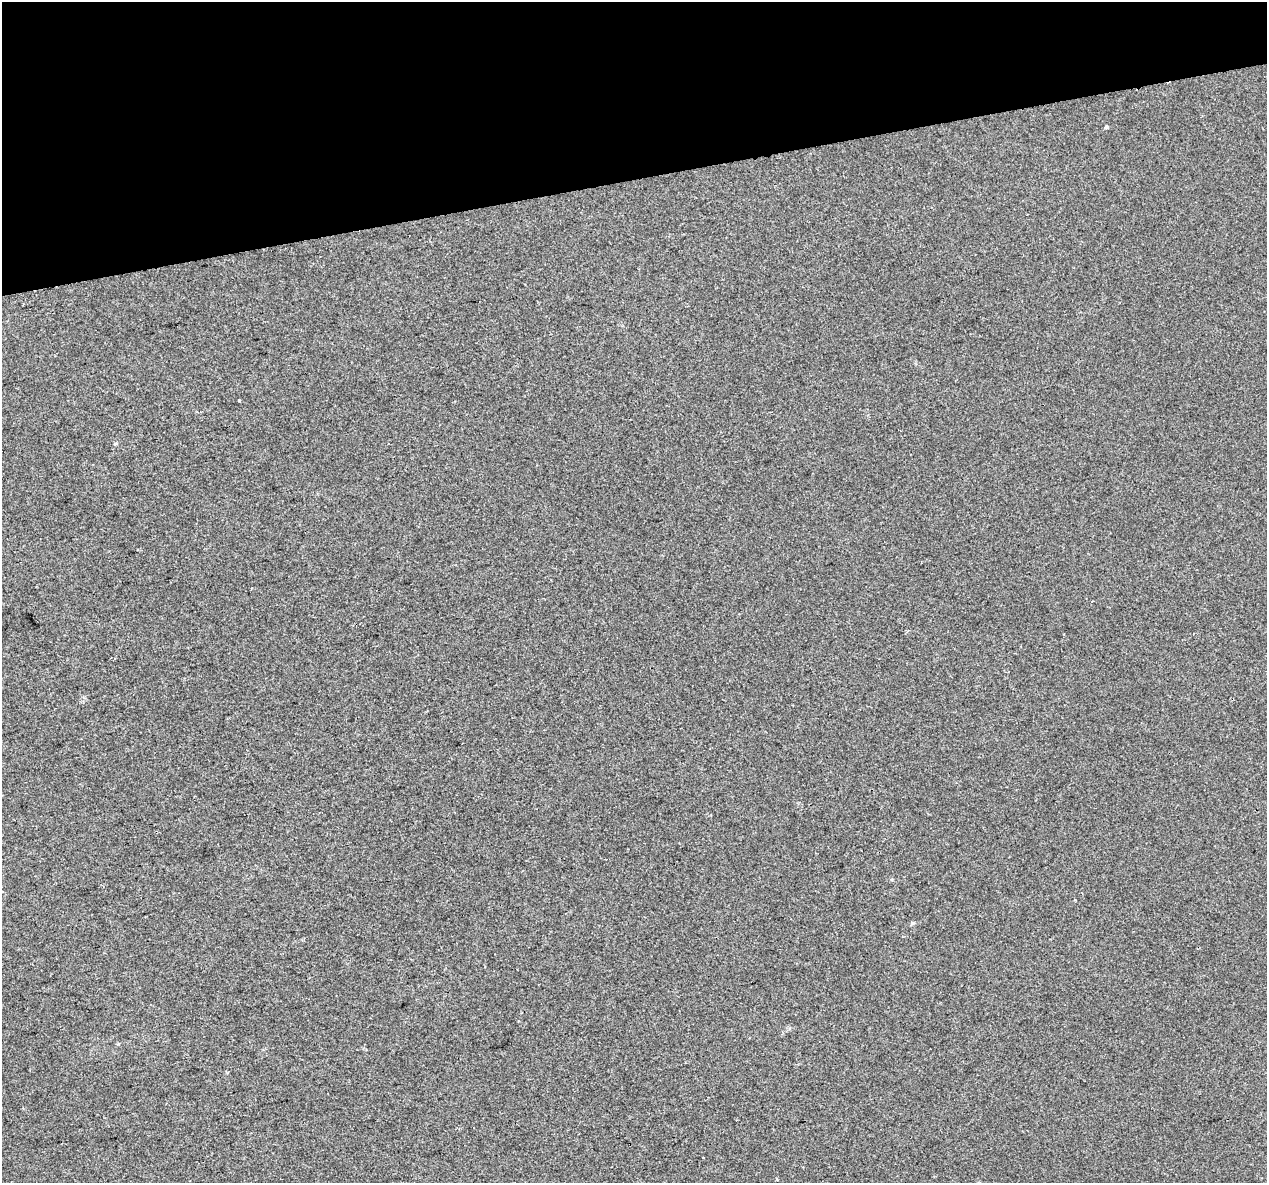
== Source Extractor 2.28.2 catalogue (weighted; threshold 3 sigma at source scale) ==
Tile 3 of 4 x 4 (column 3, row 1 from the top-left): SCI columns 2531-3795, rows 3631-4811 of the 5060 x 4850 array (HDU 1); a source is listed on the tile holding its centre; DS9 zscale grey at full resolution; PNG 1269 x 1185 px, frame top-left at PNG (2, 2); no overlay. Shown black and unused: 15% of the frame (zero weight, under 2 of 3 exposures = <1% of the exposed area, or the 3 px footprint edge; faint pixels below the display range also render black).
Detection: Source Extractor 2.28.2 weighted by HDU 2 'WHT'; one run over the whole footprint, this tile lists its part. Background 0.00547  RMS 0.0046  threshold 0.0208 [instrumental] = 3 sigma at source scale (4.5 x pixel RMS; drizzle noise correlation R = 1.50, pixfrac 1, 0.0396/0.0396 arcsec/px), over >= 5 px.
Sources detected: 3; all 3 listed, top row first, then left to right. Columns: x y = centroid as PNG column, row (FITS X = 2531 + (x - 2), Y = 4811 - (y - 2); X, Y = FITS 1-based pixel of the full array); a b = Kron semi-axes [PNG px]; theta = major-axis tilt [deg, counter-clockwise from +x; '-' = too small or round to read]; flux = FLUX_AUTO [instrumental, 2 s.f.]
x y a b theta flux
1106 127 5 4 - 0.82
239 400 3 3 - 2.5
777 1179 4 3 - 0.37